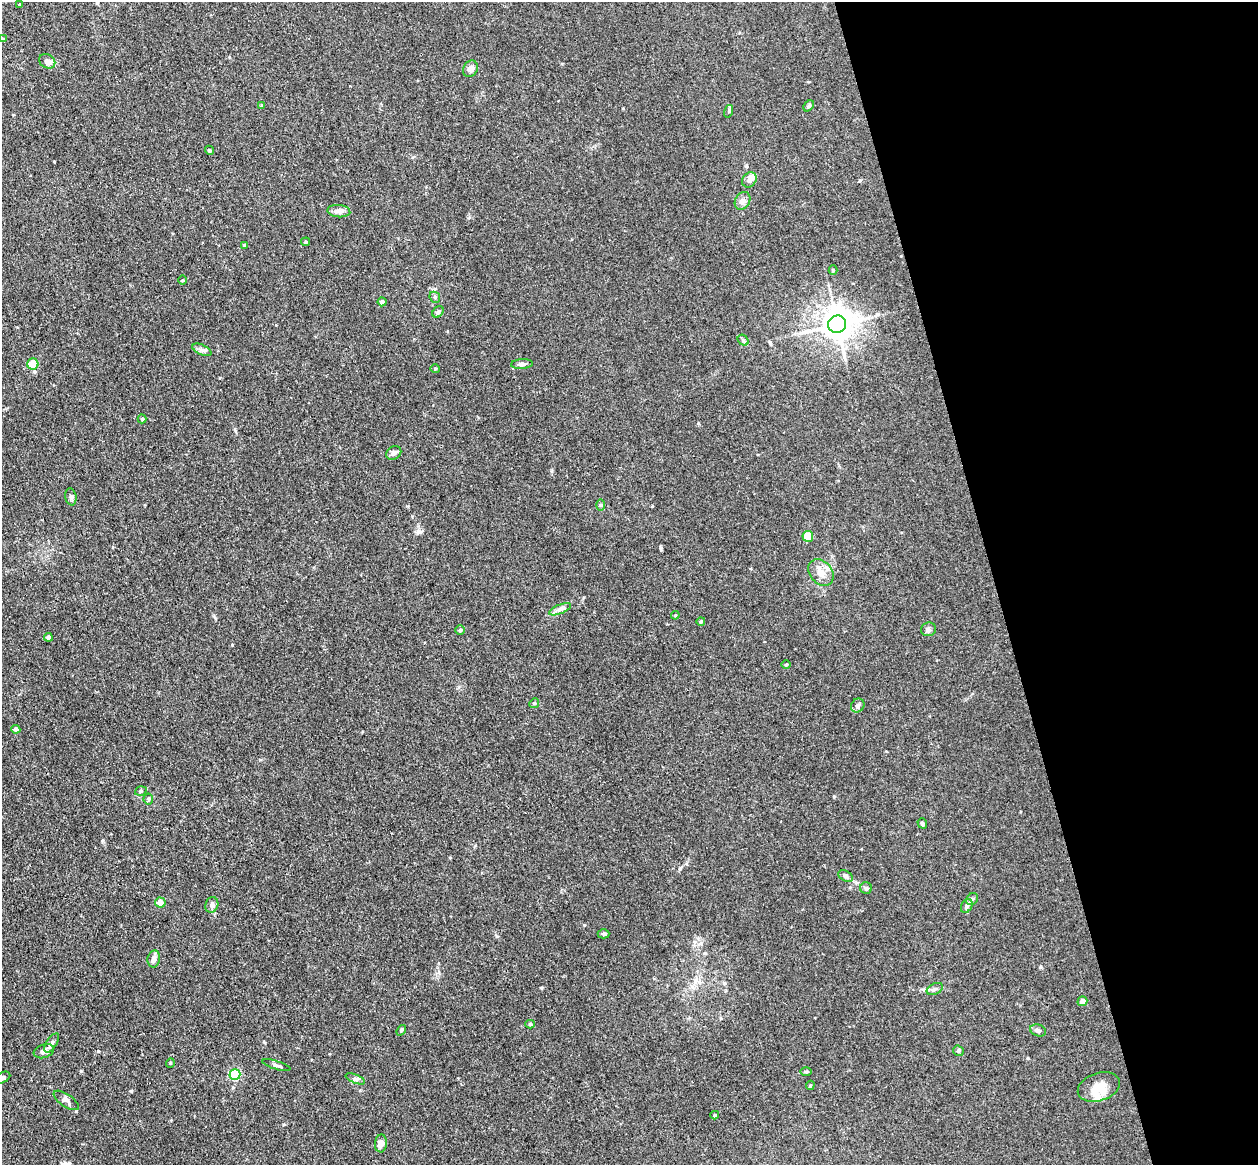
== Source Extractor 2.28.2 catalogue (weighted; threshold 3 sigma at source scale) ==
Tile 12 of 4 x 4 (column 4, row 3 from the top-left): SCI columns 3824-5079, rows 1318-2480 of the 5135 x 5078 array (HDU 1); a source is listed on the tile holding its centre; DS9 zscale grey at full resolution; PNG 1260 x 1167 px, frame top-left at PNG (2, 2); each listed source drawn as its Kron ellipse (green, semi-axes under 4 px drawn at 4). Shown black and unused: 21% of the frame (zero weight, under 3 of 4 exposures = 6% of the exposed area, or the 3 px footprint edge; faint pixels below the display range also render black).
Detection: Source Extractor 2.28.2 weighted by HDU 2 'WHT'; one run over the whole footprint, this tile lists its part. Background 0.0396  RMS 0.0045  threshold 0.0201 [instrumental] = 3 sigma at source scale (4.5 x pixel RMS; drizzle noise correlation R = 1.50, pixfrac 1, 0.05/0.05 arcsec/px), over >= 5 px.
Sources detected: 73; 1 cosmic-ray / hot-pixel residue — neither listed nor drawn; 2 inside a brighter listed object's ellipse — not listed separately; the other 70 listed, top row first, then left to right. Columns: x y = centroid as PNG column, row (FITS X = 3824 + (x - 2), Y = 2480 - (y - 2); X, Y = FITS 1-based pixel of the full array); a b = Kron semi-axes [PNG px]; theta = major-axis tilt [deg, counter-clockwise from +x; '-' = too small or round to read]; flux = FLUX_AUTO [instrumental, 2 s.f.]
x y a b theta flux
19 5 3 2 - 0.44
3 39 4 4 - 0.87
47 61 8 7 - 2.1
470 69 9 7 57 2.3
262 105 4 3 - 0.46
809 106 6 4 43 0.66
729 111 6 4 73 0.6
209 150 4 4 - 0.77
749 180 8 6 49 2
742 201 9 7 58 1.7
339 211 11 6 -5 1.8
306 242 4 3 - 0.55
244 245 4 3 - 0.4
833 270 4 4 - 0.43
183 280 4 3 - 0.38
435 297 6 5 - 0.7
382 302 4 4 - 1.4
438 312 6 5 - 0.99
837 324 9 8 - 760
743 340 6 4 -44 0.73
202 350 10 5 -25 1.3
33 364 5 5 - 8.3
522 364 11 5 4 1.3
435 368 5 3 - 0.41
142 419 4 4 - 0.52
394 453 8 6 33 1.3
71 497 8 5 -81 1
600 505 6 4 -90 0.61
808 536 5 5 - 7.5
821 572 15 11 -51 4.5
560 609 11 4 22 1.6
675 615 4 4 - 0.5
701 621 4 3 - 0.43
928 629 7 6 - 1.2
460 630 5 5 - 0.6
48 637 4 4 - 1.2
786 665 5 3 - 0.44
534 703 5 4 - 0.66
858 705 7 6 - 1.1
16 729 5 4 - 1.5
141 791 6 4 19 0.71
148 799 5 5 - 0.64
922 823 5 4 - 0.82
846 876 8 5 -28 0.9
866 888 6 6 - 0.82
972 899 6 5 - 0.89
160 902 5 5 - 3.2
212 905 8 6 72 1.3
967 906 7 5 61 1.1
604 934 6 4 -1 0.69
154 959 9 6 80 1.9
935 989 8 5 27 1.1
1082 1001 5 5 - 2.5
530 1024 4 4 - 0.71
401 1030 5 4 - 0.68
1038 1030 8 6 -21 1.1
52 1043 11 5 57 1.3
44 1051 10 6 18 2
958 1051 6 5 - 0.71
170 1063 5 3 - 0.35
276 1065 14 3 -17 0.81
806 1072 5 3 - 0.47
235 1074 5 5 - 38
3 1078 8 5 28 1.4
355 1079 10 4 -22 1
810 1085 5 4 - 0.48
1099 1087 21 14 18 7.4
66 1100 14 6 -34 1.7
715 1115 4 3 - 0.68
381 1143 9 6 85 2.3
Isophote crosses this tile's border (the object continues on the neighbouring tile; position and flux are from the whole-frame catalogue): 2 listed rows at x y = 3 39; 3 1078
Unlisted compact peaks at least as high as the median listed source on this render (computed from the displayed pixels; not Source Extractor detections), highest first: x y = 232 645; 131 1091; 420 532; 541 988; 661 549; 103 841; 584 925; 834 796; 698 423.